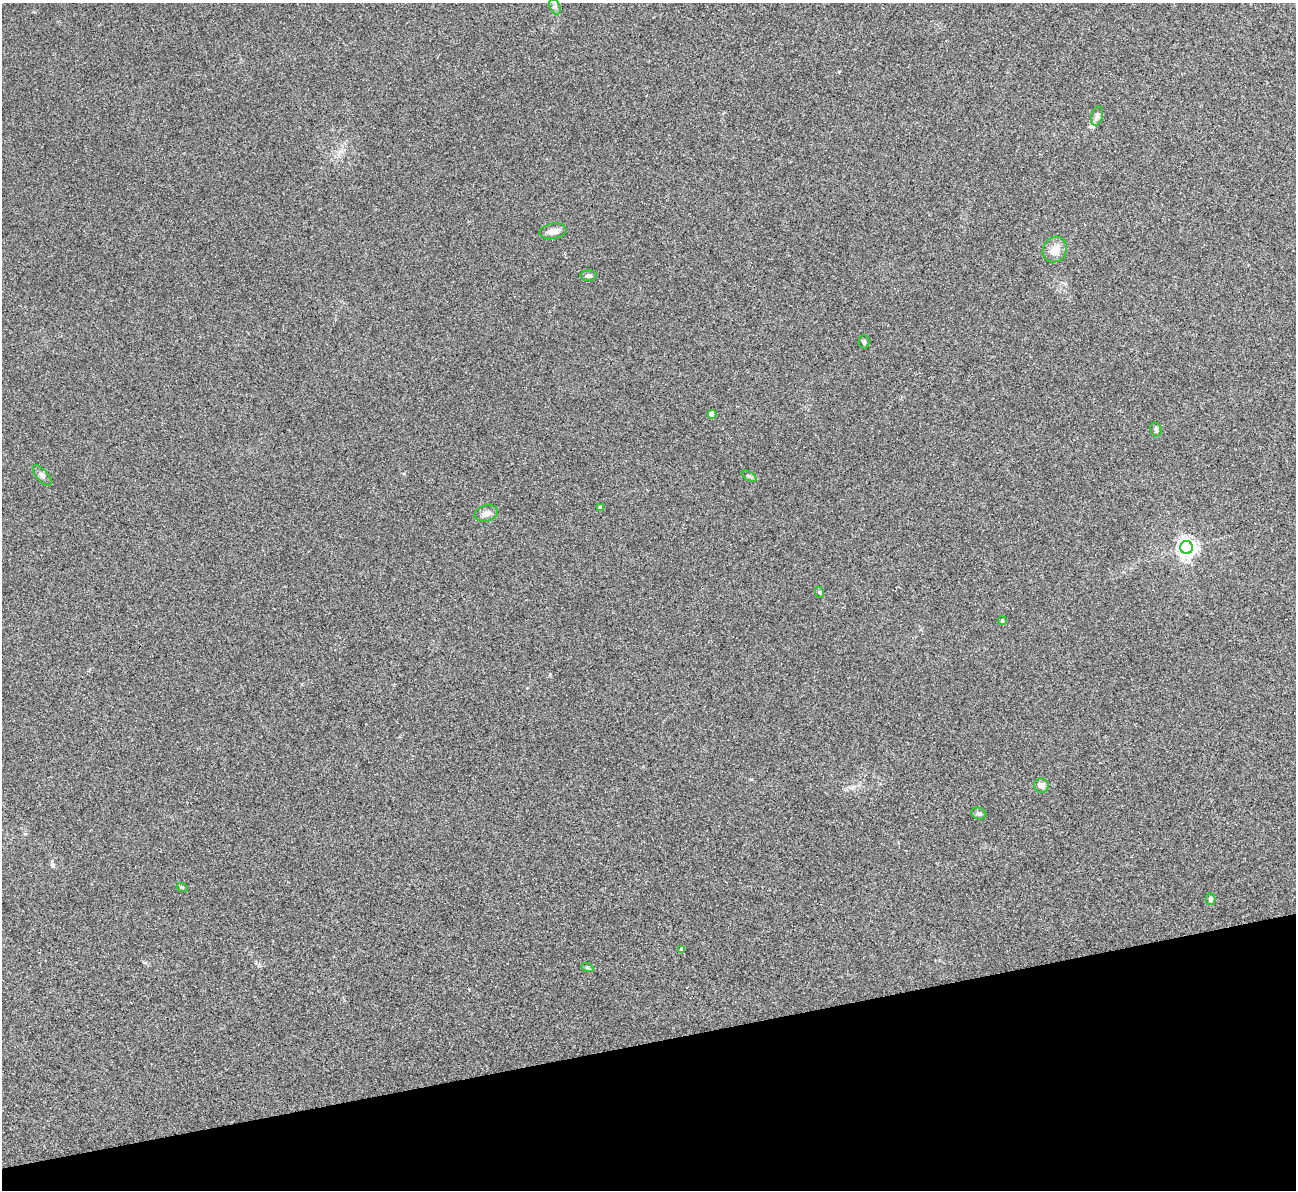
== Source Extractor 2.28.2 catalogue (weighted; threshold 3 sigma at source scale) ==
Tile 14 of 4 x 4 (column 2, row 4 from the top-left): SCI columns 1298-2591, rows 267-1454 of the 5180 x 5164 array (HDU 1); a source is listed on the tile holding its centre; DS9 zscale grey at full resolution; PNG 1298 x 1192 px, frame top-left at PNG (2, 3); each listed source drawn as its Kron ellipse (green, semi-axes under 4 px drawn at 4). Shown black and unused: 12% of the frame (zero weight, under 3 of 4 exposures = <1% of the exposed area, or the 3 px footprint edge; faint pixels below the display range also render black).
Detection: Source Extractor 2.28.2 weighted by HDU 2 'WHT'; one run over the whole footprint, this tile lists its part. Background 0.0653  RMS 0.005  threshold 0.0223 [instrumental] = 3 sigma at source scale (4.5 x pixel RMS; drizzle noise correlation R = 1.50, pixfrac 1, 0.05/0.05 arcsec/px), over >= 5 px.
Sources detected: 21; all 21 listed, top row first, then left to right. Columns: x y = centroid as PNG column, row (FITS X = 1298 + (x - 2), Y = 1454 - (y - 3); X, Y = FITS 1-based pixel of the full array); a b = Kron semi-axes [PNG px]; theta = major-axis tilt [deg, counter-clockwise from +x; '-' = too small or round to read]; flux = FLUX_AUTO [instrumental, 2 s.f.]
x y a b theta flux
555 7 8 5 -65 1.1
1097 116 10 6 74 1.6
553 231 14 7 8 3.1
1055 249 13 11 54 5.4
589 276 8 5 0 1.5
864 342 6 5 - 0.82
712 414 4 4 - 5.7
1156 429 7 5 -75 0.98
42 476 13 5 -50 1.8
749 476 8 3 -31 0.84
600 508 4 3 - 1.6
486 513 12 8 17 3.1
1186 547 6 6 - 210
819 592 6 3 -71 0.63
1002 621 4 4 - 0.65
1041 786 7 7 - 2.3
979 814 8 5 -18 1.1
182 887 5 3 - 0.47
1210 899 6 5 - 1
682 949 4 4 - 2.2
587 967 6 4 -20 0.67